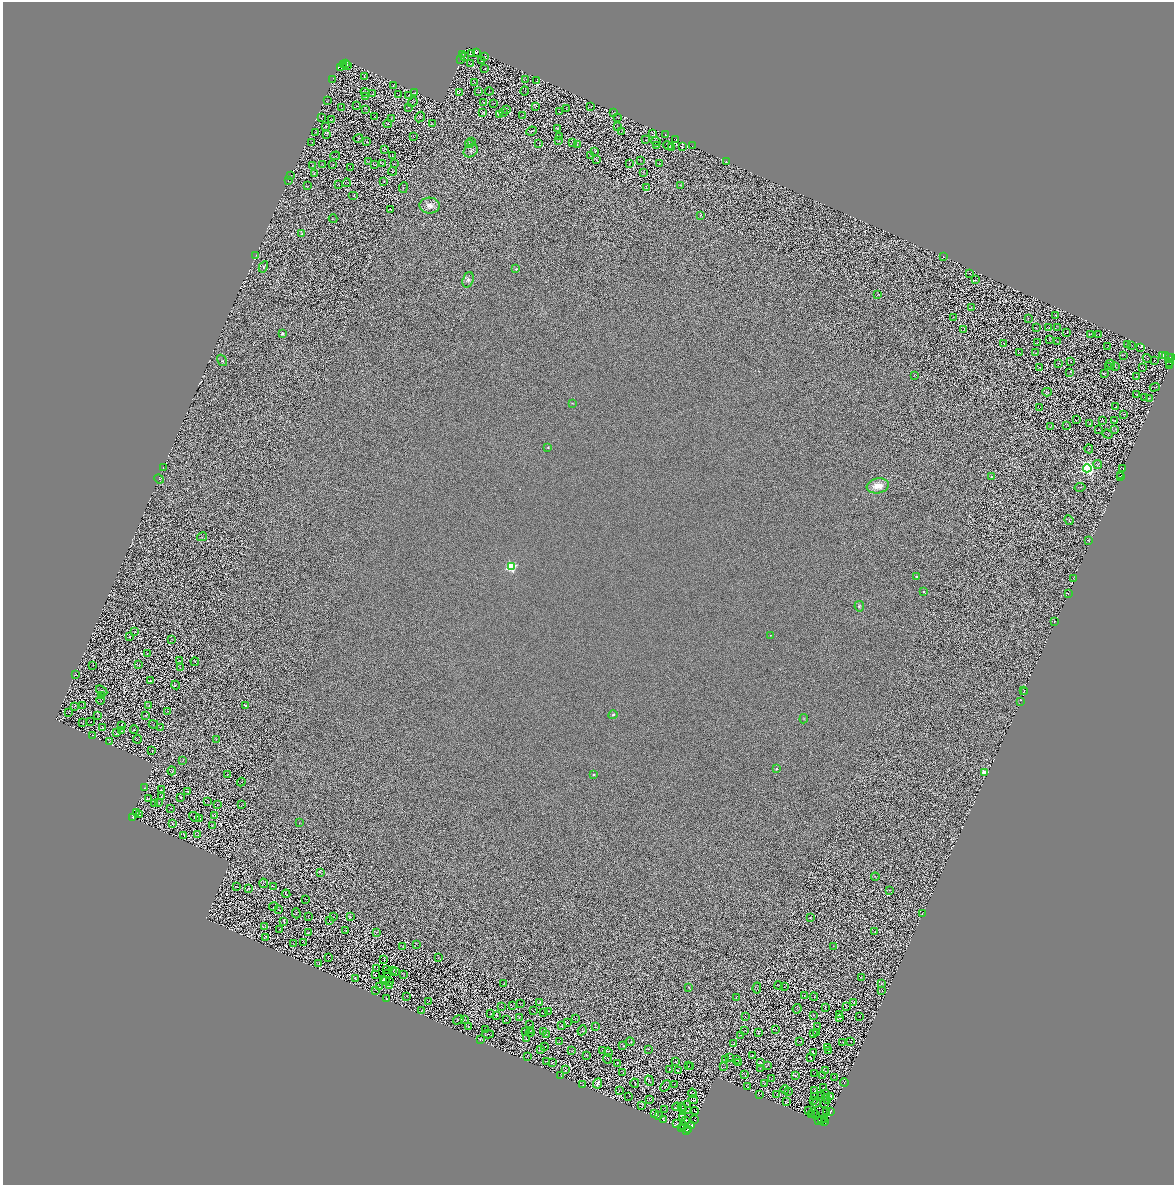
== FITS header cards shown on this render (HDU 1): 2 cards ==
NAXIS1  =                 2343
NAXIS2  =                 2366

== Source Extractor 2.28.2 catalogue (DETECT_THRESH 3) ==
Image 2343 x 2366 px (HDU 1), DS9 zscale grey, zoomed out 1/2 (1 PNG px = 2 x 2 image px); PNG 1176 x 1187 px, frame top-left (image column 2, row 2366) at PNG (3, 2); each listed source drawn as its Kron ellipse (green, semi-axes under 4 px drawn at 4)
Background 0.586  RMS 1.4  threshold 4.33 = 3 sigma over >= 5 px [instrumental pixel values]
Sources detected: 1447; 368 cannot appear on this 1/2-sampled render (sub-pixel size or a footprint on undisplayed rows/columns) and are neither listed nor drawn; of the other 1079, the 500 brightest by FLUX_AUTO listed and drawn (579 fainter detections omitted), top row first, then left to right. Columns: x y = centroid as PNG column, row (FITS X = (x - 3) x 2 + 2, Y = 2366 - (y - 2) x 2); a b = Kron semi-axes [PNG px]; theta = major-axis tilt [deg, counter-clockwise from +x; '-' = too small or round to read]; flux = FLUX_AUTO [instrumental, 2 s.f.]
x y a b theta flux
472 53 3 1 - 2000
477 53 3 1 - 1300
463 54 2 1 - 790
485 56 3 1 - 130
465 57 2 1 - 1300
461 59 2 2 - 430
481 61 3 2 - 110
346 64 2 1 - 240
470 64 4 1 - 140
343 65 2 1 - 7300
347 66 2 1 - 1000
341 68 2 2 - 7500
485 68 2 1 - 98
365 76 2 1 - 110
333 79 2 1 - 240
525 79 3 1 - 95
537 81 4 2 - 100
475 83 4 2 - 130
393 86 2 1 - 92
489 91 4 1 - 97
525 91 4 2 - 110
365 92 5 2 - 110
415 92 2 1 - 120
460 92 2 1 - 97
478 92 3 1 - 110
373 94 3 2 - 93
399 95 2 1 - 120
365 96 3 3 - 180
408 96 2 1 - 120
328 100 3 1 - 99
413 102 5 2 - 160
483 102 2 1 - 100
494 103 2 1 - 93
357 106 2 1 - 100
591 106 3 2 - 120
408 107 2 1 - 93
535 107 3 2 - 150
342 108 2 1 - 95
365 109 3 1 - 110
567 109 3 1 - 110
507 110 3 1 - 99
483 112 3 1 - 140
503 112 2 1 - 100
559 112 2 1 - 110
614 113 3 1 - 150
499 115 2 1 - 120
523 115 2 1 - 100
375 117 3 1 - 100
420 117 5 3 - 210
321 118 3 2 - 110
392 118 2 1 - 92
618 118 2 1 - 100
331 120 3 2 - 120
432 123 2 1 - 100
388 124 4 3 - 100
326 126 2 1 - 98
617 126 2 1 - 120
558 128 3 3 - 110
532 131 5 3 - 250
316 132 3 2 - 180
622 132 2 1 - 100
653 133 4 1 - 120
327 134 2 1 - 97
665 135 2 1 - 400
413 136 2 1 - 250
560 137 2 1 - 99
358 138 5 2 - 130
559 140 4 2 - 160
646 140 2 1 - 100
675 140 3 1 - 240
367 141 3 1 - 110
472 141 2 1 - 110
312 142 2 1 - 99
573 142 3 1 - 140
656 142 5 2 - 190
539 143 3 1 - 94
469 144 4 3 - 190
577 145 4 1 - 110
657 145 2 1 - 92
668 146 5 3 - 110
692 146 2 1 - 330
672 147 3 2 - 120
682 147 3 2 - 150
385 149 2 1 - 96
471 151 7 6 - 810
595 151 2 1 - 96
392 155 2 1 - 95
335 156 5 2 - 190
591 156 3 2 - 140
596 160 3 1 - 140
640 160 3 1 - 100
368 161 4 3 - 190
726 162 2 1 - 110
382 163 4 3 - 180
659 163 3 1 - 110
394 164 2 1 - 100
629 164 2 1 - 130
313 165 3 1 - 120
323 165 3 1 - 120
333 165 2 1 - 97
375 165 2 1 - 96
350 168 2 1 - 94
393 171 4 3 - 150
643 172 3 2 - 130
315 173 3 1 - 150
290 176 2 1 - 190
288 181 2 1 - 650
384 181 2 1 - 110
347 183 4 2 - 93
338 185 2 1 - 110
680 185 3 2 - 93
307 186 3 2 - 120
403 188 5 1 - 140
646 188 3 3 - 150
353 196 5 1 - 100
430 206 10 8 -3 2000
391 209 2 1 - 98
700 215 3 2 - 120
333 219 4 2 - 150
302 234 2 2 - 210
256 255 2 1 - 100
943 257 2 1 - 92
263 267 6 3 62 380
516 269 4 3 - 450
970 274 3 2 - 100
468 280 8 5 71 1100
975 280 4 2 - 130
878 294 4 2 - 120
971 308 3 2 - 120
1056 315 3 1 - 110
953 317 2 1 - 100
1028 318 2 1 - 95
1049 327 3 1 - 110
1036 328 3 1 - 110
1057 328 3 1 - 120
964 330 2 1 - 92
1067 332 4 1 - 140
282 333 2 2 - 2100
1090 334 3 1 - 110
1099 334 3 1 - 98
1049 340 4 2 - 110
1057 341 2 1 - 100
1038 342 2 1 - 110
1004 343 2 1 - 120
1128 344 3 1 - 120
1132 346 3 1 - 110
1107 347 2 1 - 97
1140 347 2 1 - 98
1019 352 2 1 - 110
1035 353 2 2 - 92
1123 355 2 1 - 93
1163 355 2 1 - 110
1165 355 2 1 - 800
1147 358 4 2 - 110
1168 358 3 2 - 2700
1172 358 3 1 - 470
222 360 6 3 -58 400
1155 360 3 1 - 110
1071 361 2 1 - 96
1169 362 3 2 - 410
1058 363 3 2 - 100
1111 364 5 1 - 92
1115 366 3 1 - 140
1169 366 3 2 - 1100
1109 367 2 1 - 160
1040 368 3 1 - 150
1142 368 4 1 - 97
1070 372 3 1 - 100
1104 374 3 2 - 180
914 376 3 2 - 110
1137 376 2 1 - 110
1155 387 5 1 - 150
1047 392 4 2 - 190
1137 395 2 1 - 100
1145 398 2 1 - 94
1149 398 3 1 - 120
572 403 3 3 - 210
1115 407 2 1 - 92
1039 408 2 1 - 100
1124 415 2 1 - 97
1076 420 3 2 - 100
1103 420 2 1 - 110
1115 421 2 1 - 100
1090 424 3 1 - 110
1067 425 3 1 - 96
1051 426 4 1 - 130
1099 429 2 1 - 100
1115 429 2 1 - 110
1107 434 5 2 - 130
548 448 3 2 - 220
1089 449 4 3 - 140
1098 465 4 3 - 240
163 468 2 1 - 100
1087 468 4 4 - 120000
1123 468 2 2 - 740
1120 475 3 1 - 990
991 477 2 2 - 380
1120 477 2 2 - 660
159 479 5 2 - 170
878 486 11 7 11 4600
1080 487 5 1 - 140
1069 520 5 1 - 100
202 537 5 1 - 130
1089 541 3 2 - 110
511 567 3 3 - 42000
917 577 3 3 - 330
1073 579 2 1 - 420
924 591 2 2 - 570
1068 593 2 1 - 100
859 606 5 4 - 550
1055 622 2 1 - 100
134 632 2 2 - 92
770 635 2 2 - 170
130 636 2 1 - 93
172 639 2 1 - 94
147 654 2 1 - 110
179 661 2 1 - 100
195 662 4 1 - 190
92 665 2 1 - 94
139 665 3 3 - 120
181 668 3 1 - 96
76 675 3 1 - 110
150 681 2 1 - 95
176 685 4 2 - 160
102 690 6 2 -34 120
1024 690 2 2 - 390
1025 691 3 1 - 210
102 695 2 1 - 110
100 700 4 1 - 110
1020 702 4 1 - 200
83 705 3 1 - 110
245 705 2 2 - 670
75 706 3 2 - 120
149 706 4 3 - 140
168 711 3 2 - 95
69 713 3 1 - 92
145 715 4 1 - 150
613 715 4 3 - 510
98 716 3 2 - 98
804 719 4 2 - 200
91 721 2 1 - 110
82 723 3 1 - 130
153 724 4 2 - 160
121 725 4 3 - 240
103 727 4 3 - 220
161 727 4 2 - 110
134 729 4 2 - 150
121 731 2 1 - 120
116 732 3 1 - 110
93 736 2 1 - 120
138 739 4 2 - 92
216 739 3 2 - 110
109 742 2 2 - 93
152 751 2 1 - 95
183 760 3 2 - 110
777 769 3 2 - 270
172 771 4 2 - 220
984 772 3 3 - 7900
228 774 3 2 - 110
594 775 2 2 - 900
241 782 4 2 - 190
145 788 2 1 - 95
161 790 2 2 - 140
187 791 3 1 - 110
161 797 2 1 - 350
181 797 3 2 - 95
148 799 3 1 - 140
159 802 3 1 - 120
208 802 3 1 - 110
154 804 2 1 - 140
218 804 2 1 - 97
241 805 3 2 - 95
171 808 3 1 - 110
136 812 2 1 - 1600
140 815 2 1 - 110
215 815 3 2 - 110
194 817 6 2 -36 170
133 818 3 1 - 110
200 819 2 1 - 110
299 823 2 2 - 130
172 824 3 1 - 150
212 825 3 1 - 120
198 834 3 1 - 110
184 835 2 1 - 110
320 872 3 2 - 200
875 877 4 2 - 140
263 883 5 2 - 160
236 886 3 1 - 99
274 886 3 1 - 130
249 888 3 2 - 100
889 890 3 2 - 120
286 894 4 1 - 190
306 899 3 1 - 93
273 907 5 1 - 95
279 910 2 1 - 1200
296 913 5 2 - 120
922 913 2 1 - 92
334 916 3 1 - 100
308 917 2 1 - 92
351 917 3 2 - 150
810 918 2 1 - 210
329 921 3 1 - 140
284 922 3 1 - 99
265 927 2 1 - 97
280 930 4 1 - 140
345 931 3 1 - 120
376 932 3 2 - 110
874 932 2 1 - 95
309 933 2 2 - 130
265 937 3 2 - 170
304 942 2 1 - 100
294 944 2 1 - 130
417 944 4 1 - 140
402 946 3 2 - 110
833 946 3 2 - 94
328 957 3 1 - 110
438 957 3 2 - 97
384 960 2 1 - 100
319 964 3 2 - 99
376 969 3 1 - 230
386 970 2 2 - 170
392 971 2 1 - 180
395 972 3 2 - 320
387 974 2 1 - 100
376 975 3 2 - 190
404 975 2 1 - 96
861 978 3 1 - 93
355 979 3 1 - 120
384 979 3 2 - 110
385 981 3 1 - 240
389 982 2 1 - 110
882 983 3 1 - 95
504 984 2 1 - 97
389 986 3 2 - 120
779 986 4 3 - 100
785 986 3 1 - 94
380 987 2 1 - 100
689 988 3 1 - 120
757 988 5 2 - 170
376 990 2 1 - 100
881 991 4 2 - 150
407 996 2 1 - 100
804 996 2 1 - 95
814 997 4 1 - 110
736 998 3 2 - 130
386 999 2 1 - 100
428 1001 3 1 - 130
539 1002 4 1 - 140
520 1003 3 1 - 94
853 1003 3 2 - 110
512 1006 2 2 - 110
846 1006 2 1 - 190
501 1007 2 1 - 100
825 1007 2 2 - 92
797 1009 4 2 - 100
422 1011 2 1 - 96
533 1011 2 1 - 95
548 1011 2 1 - 100
491 1013 2 1 - 130
543 1013 3 1 - 120
839 1014 4 2 - 180
496 1015 3 2 - 190
814 1015 2 1 - 100
859 1016 2 1 - 93
519 1017 2 1 - 110
745 1017 3 1 - 120
840 1017 3 2 - 150
464 1019 2 1 - 97
575 1019 2 2 - 100
458 1020 6 1 35 120
506 1020 2 1 - 99
567 1023 3 1 - 110
530 1025 2 1 - 120
468 1026 3 1 - 100
562 1026 3 2 - 170
595 1027 2 1 - 110
818 1027 3 2 - 110
486 1029 2 1 - 110
530 1030 2 1 - 120
582 1030 5 4 - 240
744 1030 2 1 - 110
776 1030 2 2 - 93
525 1032 2 2 - 120
530 1032 4 1 - 120
544 1032 2 1 - 110
817 1032 2 1 - 120
759 1033 2 2 - 130
813 1033 2 1 - 99
488 1034 6 2 -3 150
546 1034 2 1 - 110
741 1035 3 1 - 91
480 1039 2 2 - 280
526 1039 3 2 - 130
799 1041 3 2 - 93
559 1042 2 2 - 93
630 1042 4 2 - 240
843 1042 2 1 - 92
850 1042 2 1 - 97
733 1044 3 1 - 120
623 1046 2 2 - 93
544 1047 2 1 - 120
828 1047 3 2 - 120
648 1049 4 2 - 170
541 1050 3 2 - 150
571 1051 2 1 - 98
602 1051 2 1 - 92
829 1051 2 1 - 92
608 1052 4 1 - 110
814 1053 3 2 - 100
586 1055 3 1 - 110
753 1055 3 2 - 180
527 1056 3 2 - 95
729 1057 4 1 - 130
810 1058 3 2 - 150
608 1059 5 1 - 120
725 1059 3 2 - 140
736 1059 3 2 - 130
546 1061 2 1 - 96
675 1061 2 1 - 100
553 1062 3 1 - 180
761 1062 3 2 - 1500
618 1063 3 1 - 150
739 1063 3 2 - 120
688 1065 2 1 - 120
768 1065 3 2 - 150
691 1066 2 1 - 110
723 1067 3 2 - 130
761 1068 2 1 - 100
565 1069 3 1 - 110
669 1070 2 1 - 1800
678 1071 3 2 - 110
825 1071 3 1 - 100
623 1073 3 2 - 150
814 1073 3 1 - 95
561 1075 2 1 - 91
744 1075 2 1 - 110
823 1075 2 1 - 99
795 1076 3 2 - 91
835 1077 3 1 - 98
771 1079 3 2 - 130
649 1081 5 1 - 120
844 1082 4 1 - 140
598 1083 5 2 - 780
635 1083 4 2 - 210
764 1084 3 1 - 110
583 1085 2 2 - 97
675 1085 2 1 - 130
666 1086 6 3 49 280
747 1087 4 2 - 150
824 1087 2 1 - 110
619 1090 3 1 - 120
785 1090 4 2 - 130
815 1091 2 1 - 120
788 1092 2 1 - 120
692 1093 4 3 - 190
826 1094 2 1 - 110
759 1095 3 1 - 99
776 1095 3 1 - 120
629 1096 2 1 - 93
815 1096 3 1 - 110
822 1096 2 1 - 130
827 1097 3 1 - 200
831 1097 4 1 - 230
649 1099 3 2 - 110
693 1100 5 1 - 220
814 1101 3 1 - 130
827 1101 3 2 - 200
787 1102 3 1 - 110
816 1103 5 1 - 200
825 1103 3 1 - 160
688 1104 2 1 - 120
642 1106 3 2 - 110
681 1106 2 2 - 95
677 1107 4 2 - 100
683 1109 2 1 - 99
665 1110 3 1 - 94
688 1111 3 2 - 160
695 1111 4 1 - 300
809 1111 3 2 - 160
830 1111 3 1 - 250
827 1112 2 1 - 96
814 1113 3 1 - 100
655 1114 2 2 - 110
816 1114 4 2 - 270
812 1115 2 1 - 93
658 1116 4 1 - 190
683 1118 3 1 - 120
821 1119 2 1 - 100
825 1119 2 1 - 180
664 1120 4 1 - 150
686 1120 2 2 - 150
694 1120 2 1 - 98
818 1120 2 1 - 130
824 1121 2 1 - 1300
677 1123 3 1 - 140
691 1125 2 1 - 120
683 1126 2 1 - 140
682 1128 3 1 - 96
688 1129 2 1 - 1500
687 1131 2 1 - 640
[579 fainter detections neither listed nor drawn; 368 sub-pixel or undisplayed-footprint detections neither listed nor drawn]